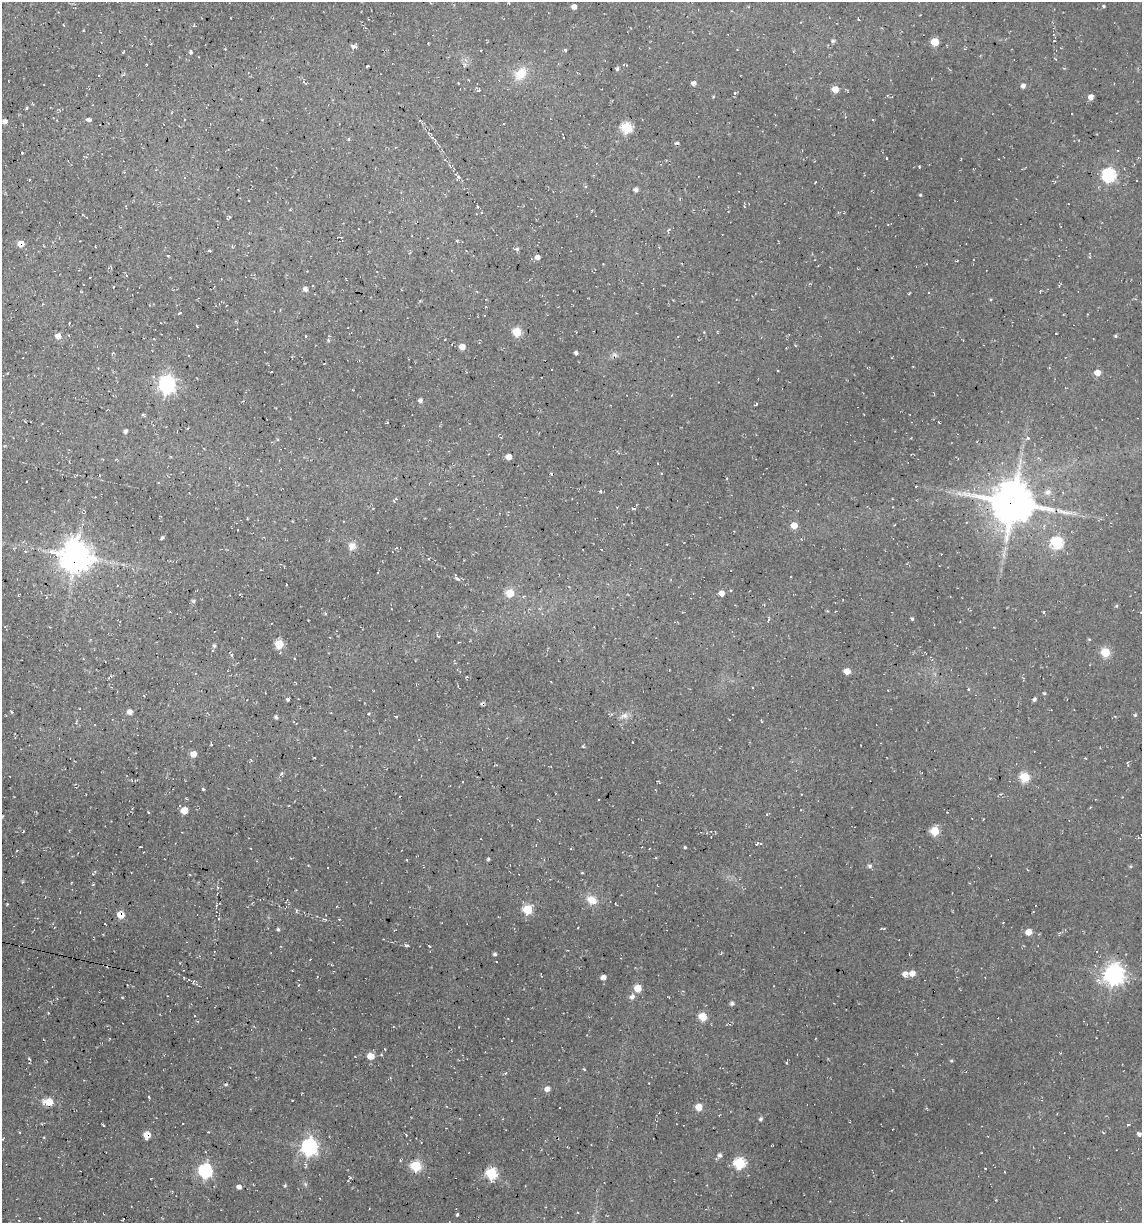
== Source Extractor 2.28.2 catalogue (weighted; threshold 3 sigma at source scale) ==
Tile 11 of 4 x 4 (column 3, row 3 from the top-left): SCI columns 2512-3651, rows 1222-2442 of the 4904 x 4884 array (HDU 1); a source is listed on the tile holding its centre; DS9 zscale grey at full resolution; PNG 1144 x 1225 px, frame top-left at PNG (2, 2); no overlay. Shown black and unused: <1% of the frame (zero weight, under 2 of 3 exposures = <1% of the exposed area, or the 3 px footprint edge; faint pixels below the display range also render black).
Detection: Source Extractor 2.28.2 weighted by HDU 2 'WHT'; one run over the whole footprint, this tile lists its part. Background 0.136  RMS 0.014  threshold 0.0627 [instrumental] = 3 sigma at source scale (4.5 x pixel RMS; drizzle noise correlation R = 1.50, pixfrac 1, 0.05/0.05 arcsec/px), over >= 5 px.
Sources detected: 204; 1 too faint to see at this stretch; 19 cosmic-ray / hot-pixel residue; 1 long thin detection or spike segment (spike, bleed or trail) — not listed; the other 183 listed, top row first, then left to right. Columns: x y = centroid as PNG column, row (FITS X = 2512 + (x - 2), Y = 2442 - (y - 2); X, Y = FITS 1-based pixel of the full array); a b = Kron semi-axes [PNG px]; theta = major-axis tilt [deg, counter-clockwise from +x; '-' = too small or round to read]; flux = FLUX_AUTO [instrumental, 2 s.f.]
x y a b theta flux
1103 6 4 3 - 1.7
574 7 4 4 - 7.8
64 25 3 2 - 0.96
83 30 4 2 - 1
833 41 5 5 - 2.7
935 42 5 5 - 35
353 46 6 5 - 5.1
566 50 4 3 - 1.8
123 52 4 2 - 1.4
191 52 6 3 -85 1.8
367 66 3 2 - 1.7
617 69 5 4 - 3.6
520 74 15 11 49 27
692 83 7 5 73 3.4
1023 86 5 5 - 5.1
835 89 6 5 - 16
479 90 6 2 35 1.9
735 93 5 4 - 2.1
1091 97 5 5 - 8.2
89 119 7 4 -16 3.5
5 121 5 4 - 5.6
627 127 6 6 - 110
348 139 4 3 - 1.8
22 153 3 2 - 1.2
886 158 3 2 - 1
919 167 4 2 - 0.92
124 172 3 3 - 0.98
1109 175 6 6 - 240
458 177 6 5 - 3.6
815 182 3 2 - 1
636 190 5 4 - 4.6
920 195 4 3 - 1.4
592 210 4 3 - 1.1
230 217 4 3 - 1.3
669 230 8 4 67 2.6
21 244 7 6 - 11
517 249 6 5 - 2.6
209 251 5 3 - 1.5
168 256 3 3 - 1.2
537 257 4 4 - 7.1
90 277 2 2 - 0.92
113 287 3 2 - 0.97
305 289 5 5 - 5.2
909 293 3 2 - 1.3
179 313 5 3 - 1.2
197 326 3 2 - 0.94
517 332 5 5 - 59
58 336 5 5 - 10
306 336 3 2 - 0.91
1116 336 4 3 - 2
154 339 3 2 - 0.86
328 341 5 4 - 1.9
795 345 4 3 - 1.2
462 347 6 5 - 9.8
576 353 4 3 - 3.7
615 354 9 3 -22 2.6
552 370 3 3 - 3
1097 373 5 5 - 14
167 384 7 7 - 480
672 395 4 2 - 0.86
420 401 4 4 - 4.2
756 404 4 2 - 1.5
143 415 6 3 -43 1.7
125 431 4 4 - 4.4
1028 438 5 4 - 1.9
508 457 5 4 - 10
661 473 3 2 - 1.1
551 474 4 2 - 1.2
158 483 3 2 - 1
916 486 4 2 - 0.8
600 491 4 4 - 1.7
1047 492 9 9 - 6.6
959 493 8 5 -45 4.5
396 499 6 3 51 2.4
1013 503 13 12 - 4900
373 508 4 2 - 0.9
634 509 6 3 -4 1.8
794 525 5 5 - 19
162 538 4 3 - 2.1
1057 543 6 6 - 130
352 546 10 9 - 9.8
25 551 4 3 - 1.6
76 556 9 9 - 2600
457 579 9 4 -31 3.3
671 580 4 2 - 1
510 593 5 5 - 36
721 593 5 4 - 10
193 601 6 5 - 2.4
1116 606 5 4 - 1.6
1043 612 4 3 - 1.4
326 613 4 3 - 2.2
912 619 4 3 - 2
768 620 6 3 71 1.8
438 636 5 3 - 1.1
1089 639 4 4 - 1.3
279 644 5 5 - 60
214 646 5 5 - 2.2
1105 652 6 6 - 46
231 655 6 4 -77 2.2
669 670 2 2 - 0.79
847 671 5 4 - 15
467 677 4 2 - 1.1
968 689 3 3 - 1.6
1044 693 4 4 - 2.1
288 699 3 3 - 2.3
1034 699 4 4 - 3.3
12 712 5 3 - 1.5
129 712 4 4 - 8.2
369 714 4 3 - 1.6
1135 715 4 4 - 1.9
396 716 4 2 - 1.1
624 716 12 6 -3 7.3
276 717 4 3 - 2.9
583 747 4 3 - 1.3
193 754 5 5 - 15
281 773 6 4 61 2.1
1025 777 5 5 - 75
203 789 3 3 - 1.9
179 805 3 2 - 1.1
184 810 5 5 - 19
148 812 3 2 - 1
947 812 2 2 - 1.3
935 831 5 5 - 52
757 844 5 2 - 1.6
140 847 3 2 - 0.99
685 847 4 3 - 1.5
17 851 3 2 - 1.1
407 859 3 2 - 1.9
488 859 5 3 - 1.6
870 866 5 5 - 3.2
1131 866 5 4 - 1.5
327 868 3 2 - 1.4
582 873 4 3 - 1.1
93 874 6 3 44 1.5
93 885 5 3 - 1.1
592 900 12 9 -29 17
7 904 3 3 - 0.99
528 910 5 5 - 72
296 911 6 3 71 1.8
120 915 6 5 - 21
339 919 3 3 - 1.3
104 924 3 3 - 6
278 929 4 4 - 1.9
1028 932 6 6 - 12
406 945 5 4 - 2.3
429 946 4 3 - 1.1
495 954 4 4 - 2.7
912 973 6 5 - 12
905 974 7 5 81 6.4
1114 974 7 7 - 840
603 977 5 4 - 7
637 988 5 5 - 23
122 997 5 3 - 1
632 997 6 5 - 6.6
732 1003 5 4 - 3.7
703 1017 5 5 - 38
371 1056 6 5 - 20
29 1059 3 3 - 2
951 1061 5 3 - 1.5
787 1063 4 3 - 1.5
584 1069 5 3 - 1.3
226 1084 5 3 - 1.8
547 1089 5 5 - 8.1
149 1097 4 3 - 1.3
49 1102 6 5 - 35
699 1107 5 5 - 24
761 1119 5 4 - 2.8
1128 1124 4 3 - 1.5
103 1125 4 2 - 1.4
1139 1134 5 4 - 4.1
147 1135 6 5 - 18
309 1147 7 7 - 460
720 1155 6 5 - 4.1
739 1163 6 6 - 120
416 1166 5 5 - 93
985 1168 2 2 - 0.99
205 1171 6 6 - 240
491 1173 6 6 - 120
151 1178 3 2 - 0.72
285 1186 5 4 - 1.6
239 1187 4 4 - 5.9
457 1215 4 2 - 1.5
901 1220 3 2 - 0.89
Overlapping masked pixels (flux is a lower limit): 5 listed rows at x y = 21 244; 1013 503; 76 556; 120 915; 147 1135